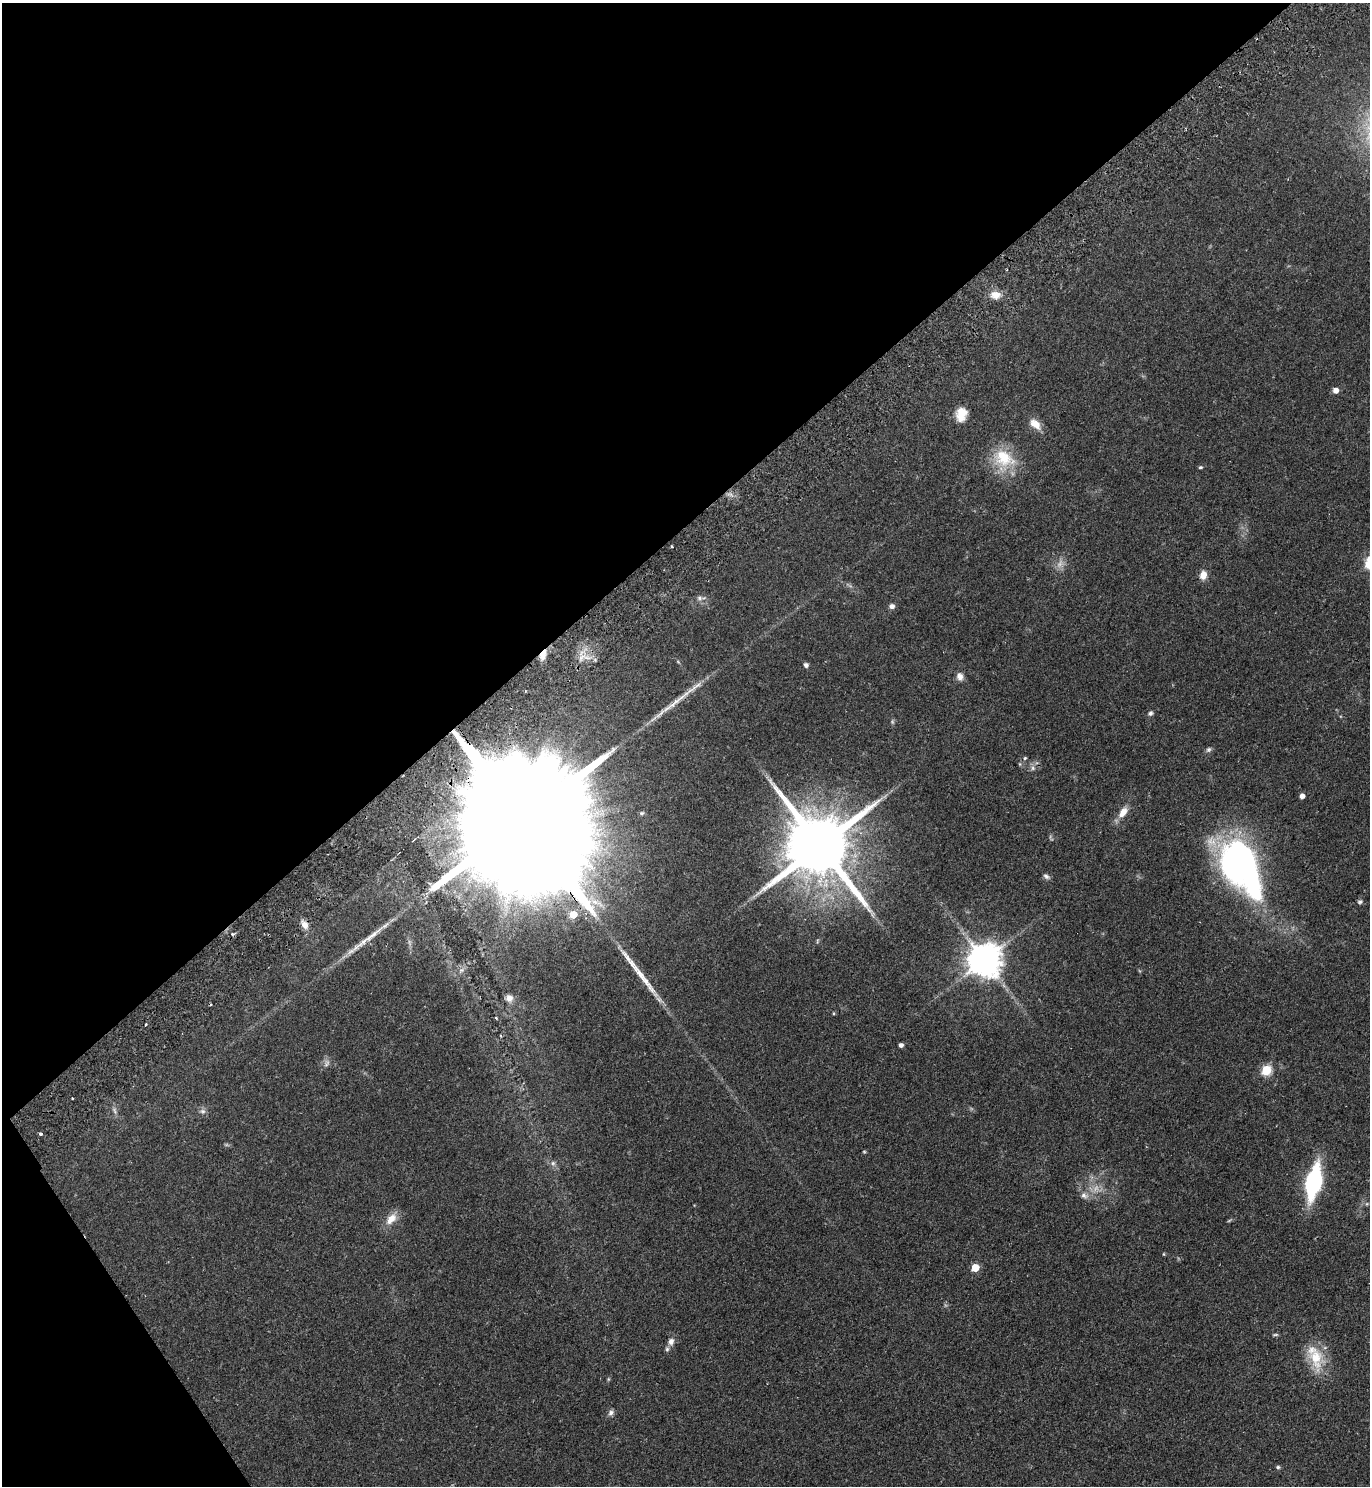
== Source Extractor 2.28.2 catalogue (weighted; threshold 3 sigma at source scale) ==
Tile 5 of 4 x 4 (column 1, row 2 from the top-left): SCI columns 338-1705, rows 3018-4501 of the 6010 x 6034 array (HDU 1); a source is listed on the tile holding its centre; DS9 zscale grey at full resolution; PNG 1372 x 1488 px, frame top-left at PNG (2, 3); no overlay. Shown black and unused: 38% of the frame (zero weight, under 2 of 3 exposures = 3% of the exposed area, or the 3 px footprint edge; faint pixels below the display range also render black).
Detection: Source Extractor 2.28.2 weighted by HDU 2 'WHT'; one run over the whole footprint, this tile lists its part. Background 0.146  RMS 0.0066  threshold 0.0298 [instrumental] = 3 sigma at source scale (4.5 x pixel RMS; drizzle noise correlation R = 1.50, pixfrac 1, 0.05/0.05 arcsec/px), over >= 5 px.
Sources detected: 68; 5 too faint to see at this stretch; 3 inside a brighter object's white glare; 2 long thin detections or spike segments (spike, bleed or trail) — not listed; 2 inside a brighter listed object's ellipse — not listed separately; the other 56 listed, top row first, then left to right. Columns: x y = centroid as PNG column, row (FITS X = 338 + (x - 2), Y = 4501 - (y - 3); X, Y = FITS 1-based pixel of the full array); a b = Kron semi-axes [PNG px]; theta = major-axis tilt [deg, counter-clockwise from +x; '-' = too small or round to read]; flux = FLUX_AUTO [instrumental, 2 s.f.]
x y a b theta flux
995 295 12 9 0 7
1335 390 5 5 - 5.2
961 414 16 12 76 9.7
1035 424 17 10 -43 7.3
1004 458 33 25 -28 27
1200 467 5 4 - 0.83
672 546 3 2 - 0.94
1203 575 9 7 78 6
699 598 8 6 -33 2
892 606 6 6 - 2.5
543 655 14 7 69 5.9
581 657 14 7 31 5.1
806 665 5 5 - 1.8
960 676 9 8 - 3.7
1150 713 7 5 32 1.5
1208 749 8 6 44 1.6
1025 758 5 5 - 0.88
1033 768 8 6 -79 2
1302 796 4 4 - 3.8
1123 812 14 8 53 7
642 813 7 5 15 1.1
522 822 93 26 -56 67000
820 846 22 17 -54 7500
1239 864 31 23 -67 310
1046 876 9 5 -36 1.9
1360 902 8 5 10 1.3
573 915 6 5 - 14
304 924 13 8 -59 4.6
232 934 5 4 - 1.4
371 936 42 7 38 12
817 941 6 4 88 0.78
984 960 10 10 - 1500
461 970 10 6 37 2.8
509 998 10 9 - 4.8
834 1013 5 3 - 0.61
496 1018 5 3 - 0.58
146 1024 3 2 - 0.88
901 1045 4 4 - 2.4
327 1063 12 7 65 2.8
1266 1070 6 5 - 38
72 1098 3 2 - 0.72
114 1111 11 5 -66 2.1
202 1111 9 7 -8 2.2
41 1134 3 3 - 1.9
553 1163 6 6 - 1.7
1314 1182 24 10 78 99
1084 1195 12 9 -30 3.8
391 1219 19 11 48 7.6
1164 1254 5 3 - 0.56
975 1268 5 5 - 17
1275 1335 9 3 5 0.95
671 1341 9 8 - 3.6
1316 1357 31 20 -68 21
608 1379 6 4 89 0.74
611 1413 9 7 55 2.2
1278 1467 6 5 - 1.1
Overlapping masked pixels (flux is a lower limit): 4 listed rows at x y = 543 655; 522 822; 304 924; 371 936